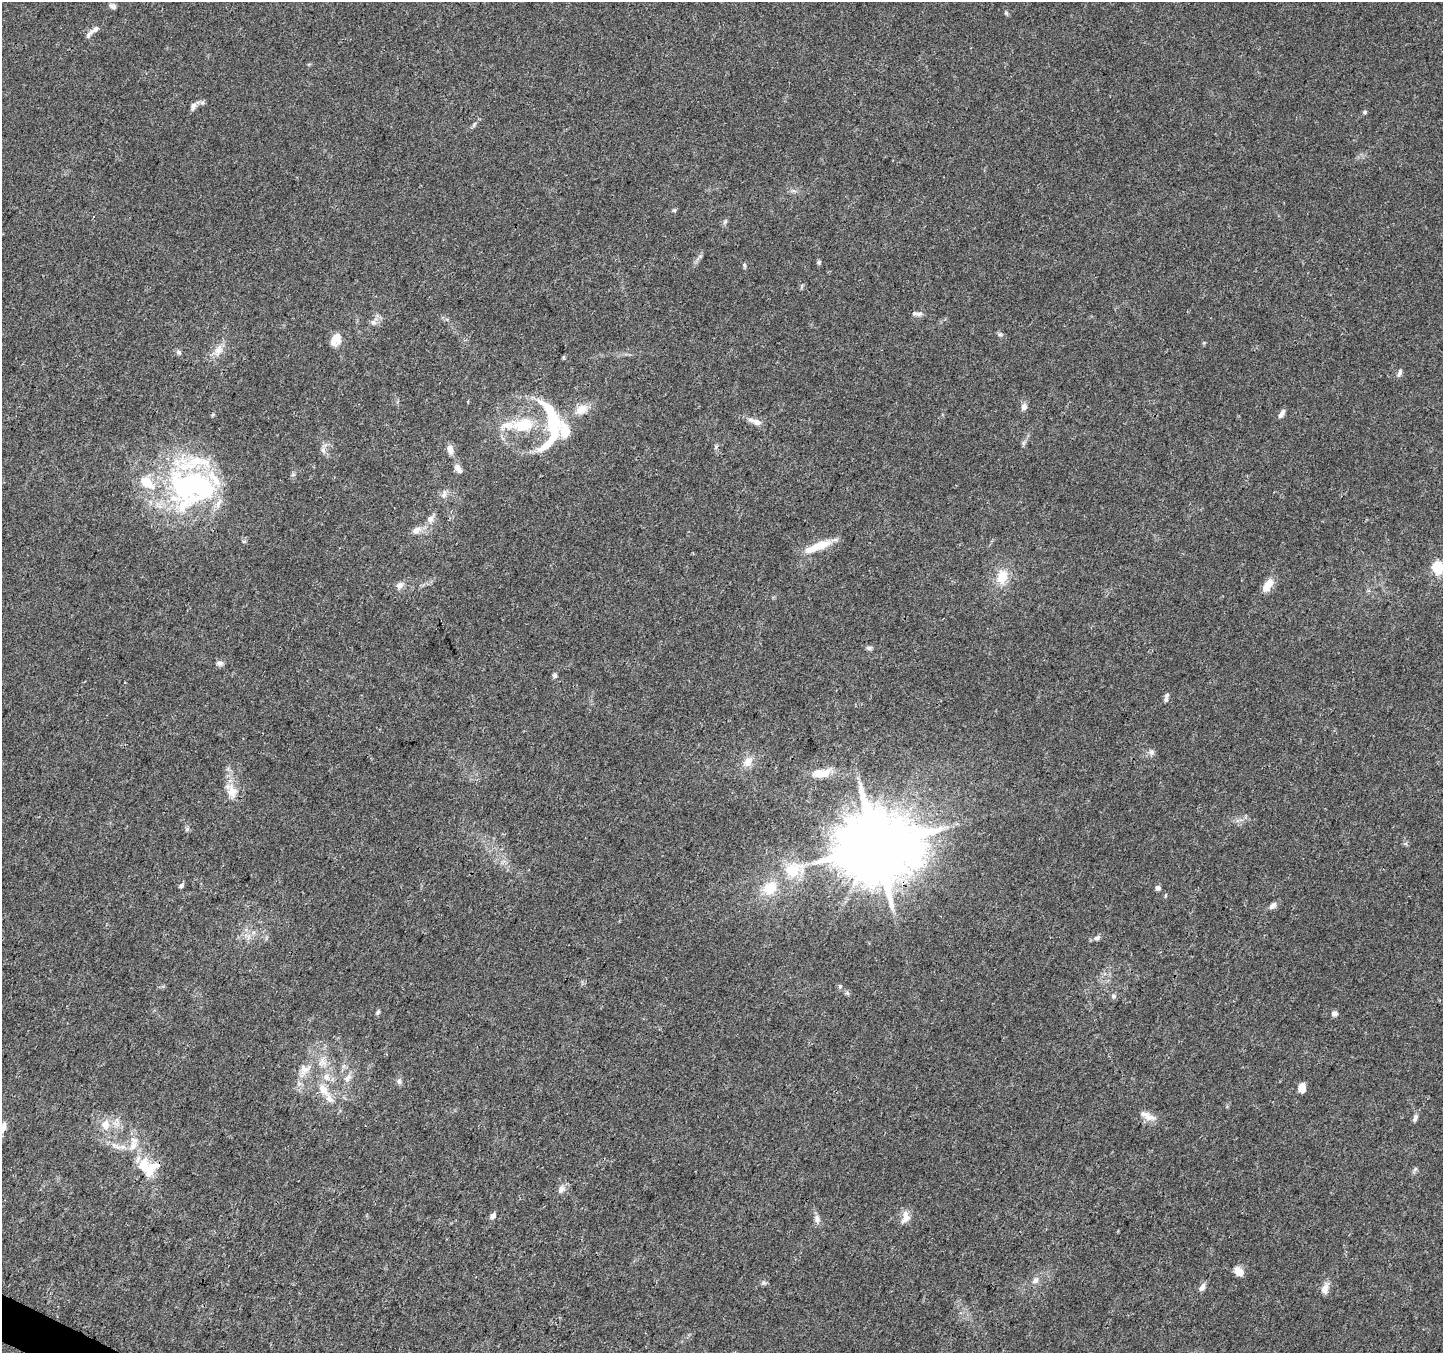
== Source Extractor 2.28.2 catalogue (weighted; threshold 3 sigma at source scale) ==
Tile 7 of 4 x 4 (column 3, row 2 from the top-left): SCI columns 2883-4323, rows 2900-4250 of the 5770 x 5865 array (HDU 1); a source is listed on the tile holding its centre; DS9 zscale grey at full resolution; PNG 1445 x 1355 px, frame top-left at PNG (2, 2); no overlay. Shown black and unused: <1% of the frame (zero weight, under 3 of 4 exposures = <1% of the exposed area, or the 3 px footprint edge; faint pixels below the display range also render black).
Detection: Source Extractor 2.28.2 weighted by HDU 2 'WHT'; one run over the whole footprint, this tile lists its part. Background 0.0205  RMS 0.0032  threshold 0.0145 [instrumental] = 3 sigma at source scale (4.5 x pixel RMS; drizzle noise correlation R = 1.50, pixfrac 1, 0.0396/0.0396 arcsec/px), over >= 5 px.
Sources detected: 95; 4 inside a brighter object's white glare — not listed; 8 inside a brighter listed object's ellipse — not listed separately; the other 83 listed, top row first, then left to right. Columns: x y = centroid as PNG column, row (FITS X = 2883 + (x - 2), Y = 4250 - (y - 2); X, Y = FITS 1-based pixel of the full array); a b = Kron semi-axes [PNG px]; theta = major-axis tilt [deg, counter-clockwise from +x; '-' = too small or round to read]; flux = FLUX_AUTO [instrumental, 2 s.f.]
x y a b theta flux
112 6 10 7 -31 1
1006 13 6 5 - 0.48
95 29 18 6 36 1.8
193 106 9 7 74 1.2
1365 112 6 4 24 0.49
474 124 9 4 64 0.68
794 191 7 4 -19 0.66
674 210 5 4 - 0.46
725 221 9 5 63 0.7
819 262 6 5 - 0.52
744 265 7 4 -60 0.52
919 314 11 6 -2 1.2
373 322 8 8 - 1.3
1000 334 6 5 - 0.61
336 340 16 10 62 3.5
219 350 16 10 67 3
179 352 6 6 - 0.71
1400 372 11 5 73 0.94
1024 407 9 7 76 1.5
581 409 16 10 33 4
1282 413 11 5 58 1.4
551 416 47 14 -72 18
757 422 12 8 -19 2
523 425 28 16 5 12
1024 443 7 4 71 0.63
716 447 6 4 72 0.5
323 450 10 6 -79 1.2
450 450 11 6 -74 2.6
196 461 37 16 1 13
458 468 12 7 -54 1.9
147 482 24 13 -36 8.3
184 490 47 27 -52 39
444 495 12 7 69 1.4
430 519 10 8 57 1.6
416 530 12 9 26 2.1
821 545 29 11 18 6.4
1437 567 6 6 - 17
1002 577 19 13 83 6.2
400 585 10 8 28 1.5
1268 585 17 9 55 4.2
869 648 8 6 15 0.72
220 663 9 6 0 1.1
555 675 6 5 - 0.73
1166 699 7 6 - 0.76
1151 752 7 6 - 0.96
748 762 14 10 60 3.2
821 773 21 9 4 5.6
232 791 20 13 -66 4.6
187 829 6 4 47 0.53
877 846 21 19 13 3200
793 870 25 18 30 10
181 885 6 5 - 0.87
770 888 18 15 28 7.7
1158 888 6 6 - 0.95
1273 905 11 6 45 1.3
1097 938 8 6 25 1
840 986 6 5 - 0.6
1114 996 7 6 - 0.91
378 1012 8 5 69 0.6
1334 1014 7 6 - 1.1
304 1069 19 12 33 4.1
326 1077 12 8 -66 2.4
348 1078 14 7 60 1.9
399 1081 10 6 -81 0.9
1302 1088 8 6 89 3.3
324 1090 18 10 -56 4.2
1147 1116 24 8 -26 3
1415 1118 10 5 73 1.2
105 1124 15 11 82 3.8
3 1127 17 7 68 1.9
115 1146 16 6 -31 2.3
133 1146 17 9 73 3.4
143 1165 16 12 70 5.9
155 1165 13 8 12 2
1415 1169 7 4 45 0.6
561 1189 12 8 58 1.6
493 1216 7 5 64 1.4
905 1217 18 10 73 2.7
817 1219 12 7 -72 1.6
1239 1271 10 8 -49 3.1
1035 1280 9 7 45 1.5
1202 1287 11 6 64 1.4
1325 1288 16 8 67 2.3
Overlapping masked pixels (flux is a lower limit): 1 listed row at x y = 877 846
Isophote crosses this tile's border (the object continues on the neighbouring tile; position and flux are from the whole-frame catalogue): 2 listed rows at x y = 1437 567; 3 1127